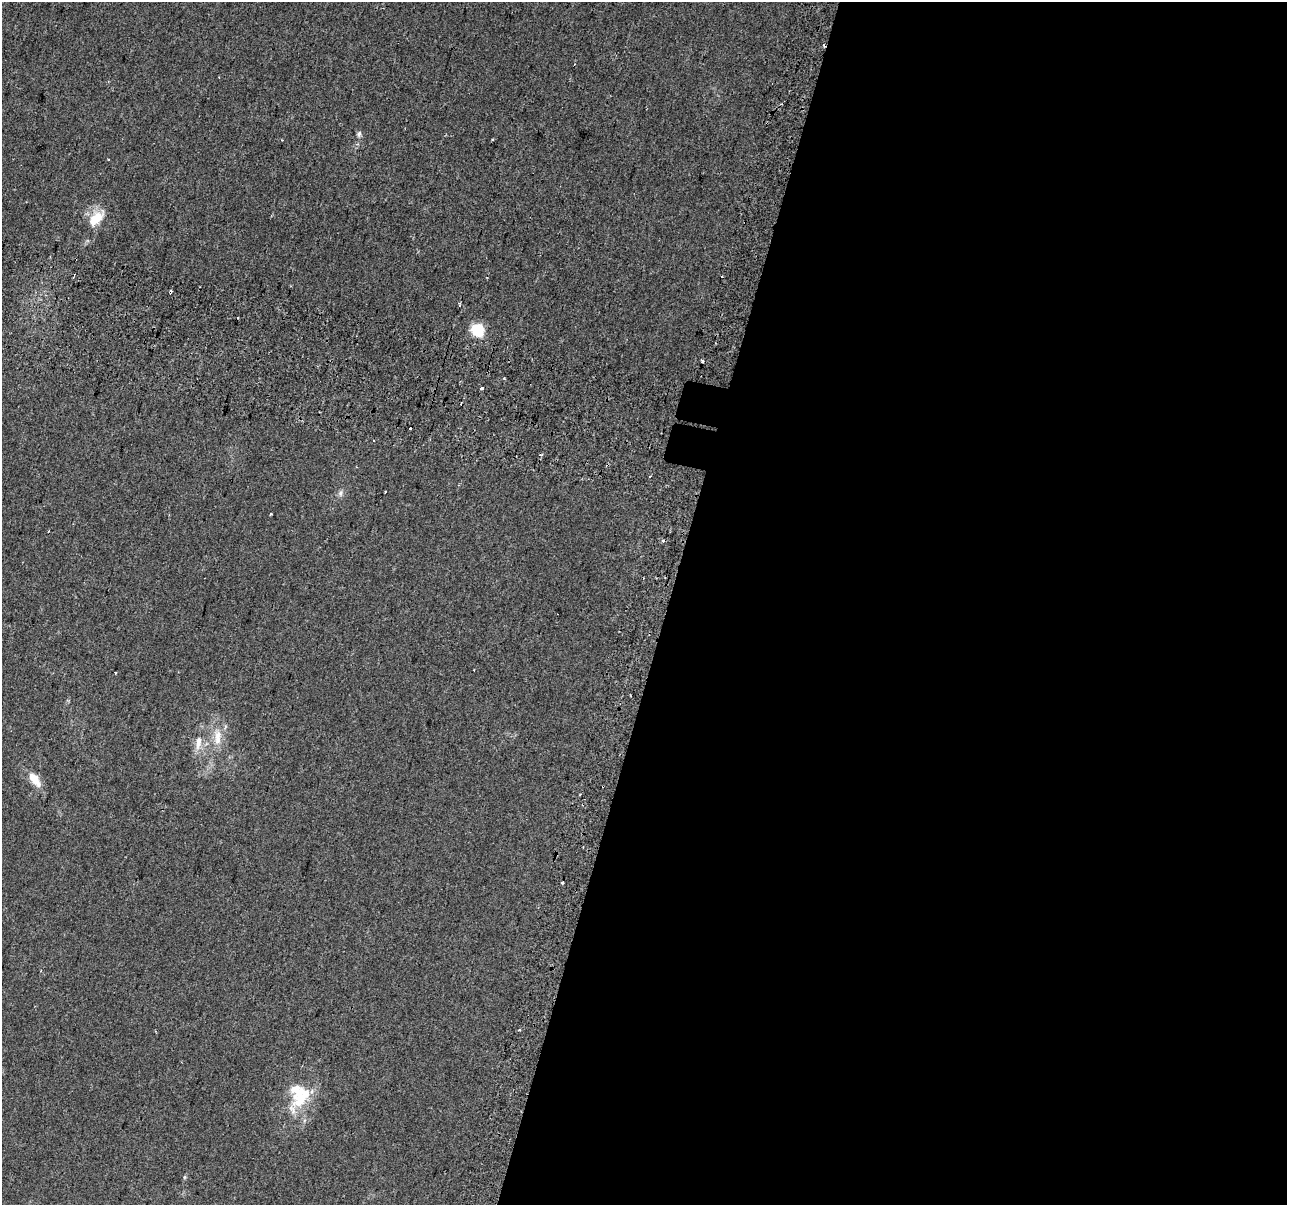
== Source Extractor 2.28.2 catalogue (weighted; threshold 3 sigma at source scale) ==
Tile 12 of 4 x 4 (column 4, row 3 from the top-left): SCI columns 3917-5201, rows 1547-2749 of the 5252 x 5438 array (HDU 1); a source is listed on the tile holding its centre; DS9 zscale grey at full resolution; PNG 1289 x 1207 px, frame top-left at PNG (2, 2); no overlay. Shown black and unused: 48% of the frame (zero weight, under 2 of 3 exposures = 4% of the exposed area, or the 3 px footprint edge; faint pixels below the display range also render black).
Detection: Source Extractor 2.28.2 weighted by HDU 2 'WHT'; one run over the whole footprint, this tile lists its part. Background 0.0402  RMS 0.0053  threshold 0.024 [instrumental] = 3 sigma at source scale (4.5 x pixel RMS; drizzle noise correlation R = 1.50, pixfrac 1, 0.0396/0.0396 arcsec/px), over >= 5 px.
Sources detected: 32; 8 cosmic-ray / hot-pixel residue — not listed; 3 inside a brighter listed object's ellipse — not listed separately; the other 21 listed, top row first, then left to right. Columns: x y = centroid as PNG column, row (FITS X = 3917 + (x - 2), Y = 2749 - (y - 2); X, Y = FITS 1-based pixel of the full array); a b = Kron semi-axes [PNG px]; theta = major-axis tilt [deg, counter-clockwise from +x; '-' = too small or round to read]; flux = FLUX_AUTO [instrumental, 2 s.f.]
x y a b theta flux
359 134 8 5 78 1.4
492 140 4 2 - 0.48
96 218 24 13 46 11
722 276 2 2 - 0.44
170 292 4 3 - 0.93
478 330 6 6 - 59
702 361 3 3 - 2.5
481 388 3 3 - 5.5
541 455 5 3 - 0.63
650 476 3 2 - 0.63
340 493 10 6 70 1.8
271 514 3 3 - 1.2
115 673 3 2 - 0.8
217 737 28 10 -89 8.9
198 742 20 8 82 5.8
35 780 20 9 -52 7.8
580 794 4 2 - 0.43
562 882 3 3 - 0.88
519 1030 4 3 - 0.48
301 1100 27 14 39 16
184 1177 6 4 89 0.68
Overlapping masked pixels (flux is a lower limit): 1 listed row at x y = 170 292